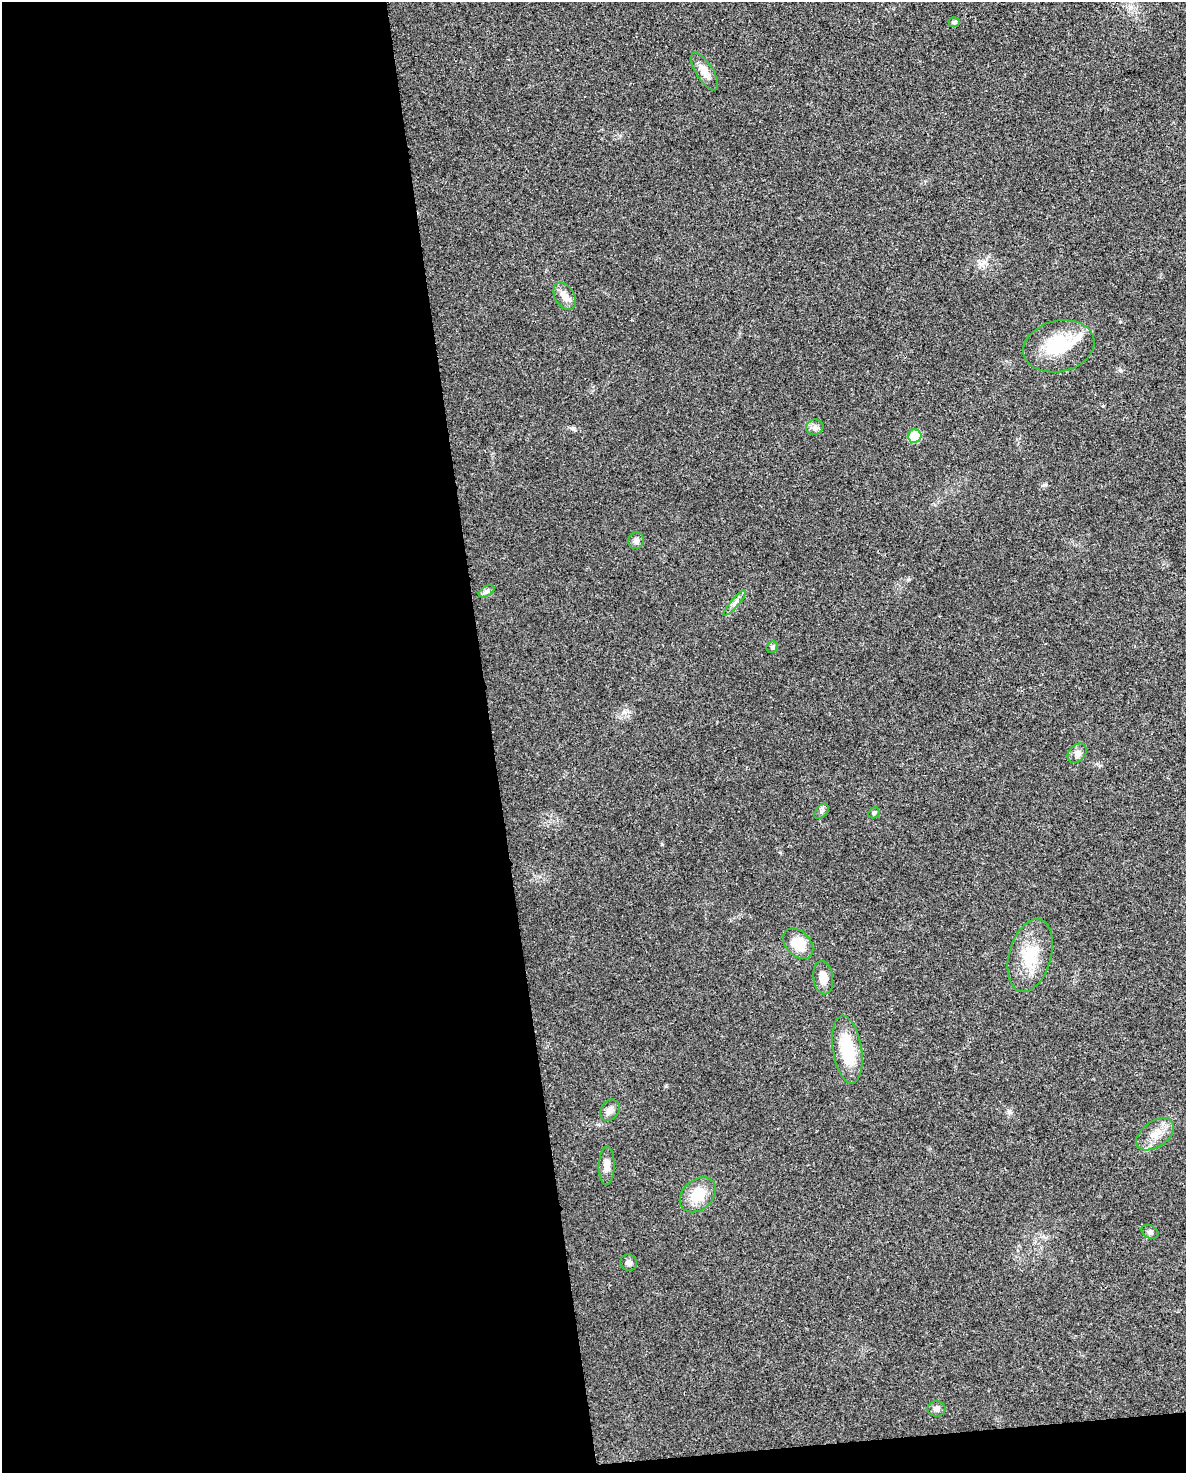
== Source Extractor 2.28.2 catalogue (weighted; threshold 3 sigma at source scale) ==
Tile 9 of 4 x 3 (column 1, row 3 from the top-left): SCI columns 1-1184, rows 21-1491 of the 4736 x 4497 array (HDU 1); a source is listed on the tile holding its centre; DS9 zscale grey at full resolution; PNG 1188 x 1475 px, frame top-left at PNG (2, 2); each listed source drawn as its Kron ellipse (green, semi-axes under 4 px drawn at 4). Shown black and unused: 43% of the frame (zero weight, under 3 of 4 exposures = <1% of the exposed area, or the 3 px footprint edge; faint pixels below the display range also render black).
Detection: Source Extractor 2.28.2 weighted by HDU 2 'WHT'; one run over the whole footprint, this tile lists its part. Background 0.0232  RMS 0.003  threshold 0.0136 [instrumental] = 3 sigma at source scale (4.5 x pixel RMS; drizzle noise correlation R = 1.50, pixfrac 1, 0.0396/0.0396 arcsec/px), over >= 5 px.
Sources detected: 25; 1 inside a brighter listed object's ellipse — not listed separately; the other 24 listed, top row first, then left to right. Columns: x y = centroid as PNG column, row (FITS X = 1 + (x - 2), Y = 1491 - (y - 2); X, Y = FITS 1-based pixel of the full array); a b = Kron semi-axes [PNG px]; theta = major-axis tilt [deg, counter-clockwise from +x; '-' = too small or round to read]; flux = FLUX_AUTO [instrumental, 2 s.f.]
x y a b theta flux
954 22 5 5 - 0.87
705 72 21 8 -58 4
565 296 14 9 -58 2.5
1059 346 36 25 13 15
815 427 9 7 16 1.2
915 436 7 6 - 10
636 541 8 7 - 1.2
487 591 8 5 30 0.81
735 603 16 4 49 1.3
772 647 6 5 - 0.55
1077 753 11 8 46 1.5
822 811 9 5 49 0.78
874 813 6 5 - 0.48
798 944 18 12 -46 7.1
1030 955 37 21 74 11
823 978 17 10 -82 3.2
847 1050 34 14 -81 14
610 1110 11 9 56 1.9
1155 1134 21 13 35 4.4
607 1166 19 8 88 2.4
698 1195 20 15 41 7.3
1150 1232 9 6 -27 0.83
629 1263 8 8 - 1.1
936 1409 9 7 -1 1.2
Unlisted compact peaks at least as high as the median listed source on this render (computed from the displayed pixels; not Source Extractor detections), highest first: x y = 573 428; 662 844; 1044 485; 1120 370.